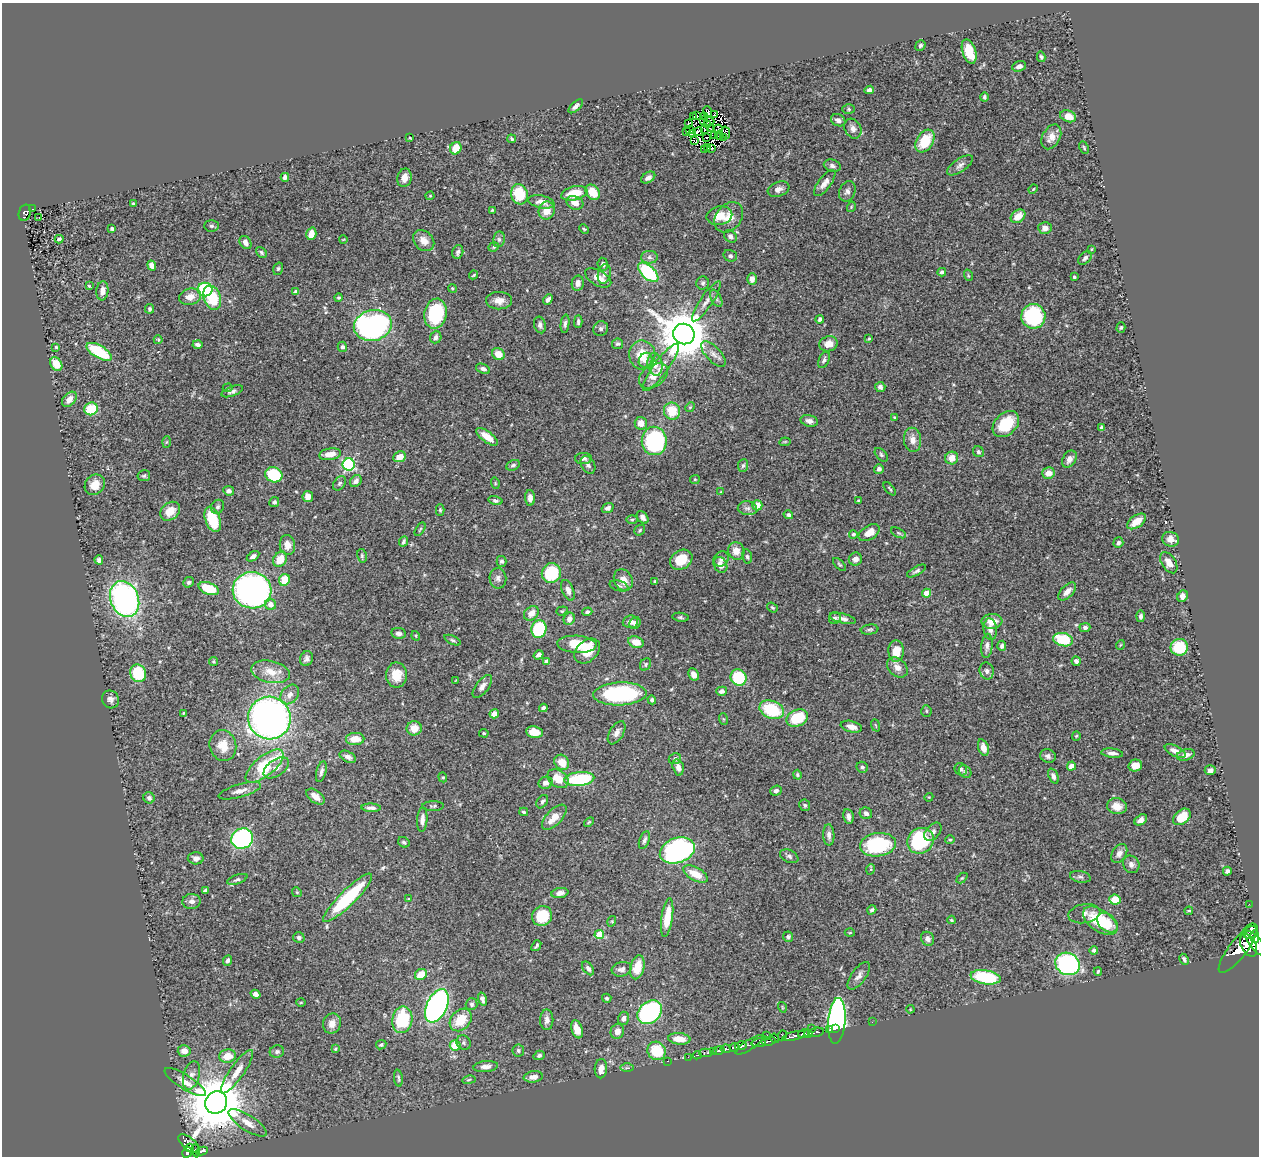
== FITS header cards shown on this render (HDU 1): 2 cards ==
NAXIS1  =                 1257
NAXIS2  =                 1154

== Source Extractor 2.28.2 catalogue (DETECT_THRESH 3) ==
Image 1257 x 1154 px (HDU 1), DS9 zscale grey, 1 PNG px = 1 image px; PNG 1261 x 1158 px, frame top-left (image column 1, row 1154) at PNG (2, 3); each listed source drawn as its Kron ellipse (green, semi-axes under 4 px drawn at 4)
Background 0.438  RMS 0.02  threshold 0.0603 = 3 sigma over >= 5 px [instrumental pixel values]
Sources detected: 470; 4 with non-positive FLUX_AUTO (blend fragments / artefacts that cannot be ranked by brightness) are neither listed nor drawn; the other 466 listed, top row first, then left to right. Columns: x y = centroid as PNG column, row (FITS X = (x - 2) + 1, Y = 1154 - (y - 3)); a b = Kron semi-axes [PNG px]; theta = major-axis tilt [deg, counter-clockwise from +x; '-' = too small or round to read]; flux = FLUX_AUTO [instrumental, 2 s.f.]
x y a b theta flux
920 45 5 4 - 2.8
969 51 12 6 -71 30
1041 57 5 4 - 2.4
1019 66 7 5 19 6
869 90 5 4 - 5.4
984 97 4 4 - 2.5
576 106 9 4 43 5
849 109 6 5 - 2
708 112 5 3 - 0.83
714 115 3 2 - 1.4
697 116 2 2 - 0.48
705 116 4 2 - 0.76
1068 116 8 5 -19 16
694 117 3 2 - 0.48
704 120 2 2 - 1
838 120 7 5 -24 5.7
709 122 5 4 - 0.72
688 123 4 2 - 1.5
707 124 4 2 - 0.98
689 129 2 2 - 0.54
711 129 3 2 - 1.9
719 129 5 2 - 0.54
853 129 10 8 -62 6.9
705 130 4 2 - 1.9
686 132 3 2 - 1.1
698 132 5 3 - 1
726 132 6 4 -77 0.96
692 134 3 2 - 0.95
719 135 4 3 - 1.1
715 136 4 2 - 0.43
707 137 2 2 - 2.3
1051 137 13 8 62 13
410 138 3 2 - 1.3
724 138 3 2 - 2.3
512 139 4 3 - 2.1
695 141 3 2 - 0.73
925 141 12 8 59 46
707 147 4 2 - 0.31
456 148 6 5 - 27
712 148 3 2 - 0.74
1084 148 6 4 -64 1.9
704 149 3 2 - 1.9
960 165 15 6 34 6.4
832 166 9 6 -17 4.5
285 177 4 4 - 5.1
404 178 9 7 78 11
648 178 7 5 32 6
825 183 15 6 52 8.5
778 189 11 7 20 6.7
1033 189 5 4 - 1.5
847 191 10 8 67 5.4
593 192 8 6 -53 29
574 193 13 7 12 34
519 194 10 8 -74 47
430 196 4 4 - 1.4
541 202 13 6 -12 10
575 203 8 6 -21 11
133 204 3 2 - 1.3
851 207 5 3 - 1.2
33 209 3 2 - 3.9
492 210 3 3 - 1.3
547 211 9 8 - 17
25 213 8 6 76 78
719 216 13 9 12 19
1018 216 8 6 38 16
39 217 2 2 - 1
729 217 17 12 50 18
211 226 7 5 -2 3.1
1045 228 7 6 - 8.7
112 229 4 3 - 2.6
584 229 5 3 - 1.5
311 234 6 5 - 14
730 236 7 5 -42 4
59 239 4 4 - 4.1
499 239 8 6 78 3.4
343 240 4 2 - 1
424 241 12 9 -44 13
245 242 7 5 -55 5.4
494 247 5 4 - 1.9
1091 249 4 3 - 1.2
261 252 6 4 -48 2.8
458 252 7 5 73 3.7
730 256 7 5 -17 3.7
649 257 8 6 0 4.7
1085 258 8 5 48 3.5
603 264 6 5 - 3.7
152 266 5 4 - 7.5
278 269 6 5 - 2.3
648 272 12 6 -43 120
942 272 4 4 - 2.9
604 274 10 6 76 5.5
474 275 4 3 - 1.6
968 275 6 3 -72 1.5
1074 277 4 4 - 2.2
598 278 14 7 -29 13
752 279 6 5 - 6.9
578 283 7 6 - 7.2
703 283 6 6 - 2.9
89 286 4 3 - 1.3
452 288 4 3 - 1.3
205 289 7 7 - 79
102 291 9 6 85 8.4
296 292 4 4 - 3.7
190 297 11 8 13 13
338 297 4 4 - 2.2
212 298 12 8 -71 56
716 298 9 5 -63 3.5
548 299 6 4 47 4.4
499 301 13 8 -1 11
706 301 24 6 56 11
150 309 5 4 - 2.6
435 314 15 11 79 94
1033 316 12 12 - 120
820 319 4 4 - 2.9
578 322 6 3 88 3
565 324 9 4 83 3.3
373 325 19 15 13 360
540 325 8 6 -74 4.8
1121 327 5 4 - 1.8
601 329 8 7 - 3.5
684 334 11 10 - 6800
436 337 6 5 - 4.4
869 339 3 3 - 1.7
158 340 4 4 - 1.3
198 344 5 4 - 4
618 344 5 5 - 2.7
829 344 9 7 17 13
56 347 3 3 - 1.4
342 347 5 4 - 3.1
99 352 14 6 -31 70
498 354 7 5 -39 16
713 354 16 7 -47 8.6
642 355 14 13 - 28
646 360 7 6 - 5.9
824 360 9 5 65 3.3
56 364 7 5 -58 18
655 364 11 7 -80 10
661 367 29 7 54 16
483 369 7 4 -23 4.2
653 376 16 10 36 15
880 387 5 5 - 4.5
228 388 5 4 - 1.6
232 391 11 5 20 4.4
69 399 9 6 48 8.9
690 407 5 4 - 1.6
91 409 7 6 - 46
672 411 8 8 - 35
895 417 3 2 - 1.4
809 421 9 5 -13 7.2
641 423 6 6 - 12
1006 424 15 10 43 47
1101 428 4 3 - 3
487 437 13 5 -36 17
912 440 12 8 -85 11
654 441 14 12 -88 180
166 442 6 4 87 1.9
785 442 5 4 - 1.6
978 452 6 5 - 2.7
330 454 11 6 10 15
881 455 8 5 -47 2.9
400 457 6 5 - 15
952 458 6 6 - 15
584 459 8 5 1 4.6
1069 459 9 6 58 8.1
349 465 6 6 - 160
513 465 7 5 27 2.6
588 465 9 6 -61 4.5
743 466 6 5 - 2.7
879 469 5 5 - 4.9
1048 473 6 5 - 13
274 475 9 7 -21 82
144 476 6 5 - 2.4
695 479 5 4 - 1.5
356 481 7 5 50 6.1
339 483 8 5 51 3.1
495 483 6 3 -73 1.3
95 485 11 9 49 16
890 489 8 3 -50 1.7
229 491 5 4 - 5.8
721 492 4 4 - 1.2
308 496 5 5 - 8.6
530 498 7 5 -87 7.7
495 500 7 4 -15 3
859 500 4 3 - 1.6
274 502 5 4 - 3.6
757 505 5 5 - 16
218 507 7 6 - 3.2
608 508 6 4 20 4.6
747 508 9 7 -7 4.9
440 510 6 4 -89 2.1
170 511 11 8 39 18
788 515 5 4 - 3.1
643 517 7 5 -52 6.1
213 519 13 7 -70 56
632 520 5 3 - 1.7
1136 521 10 6 35 19
420 529 7 3 57 1.6
640 530 6 4 37 2.3
869 533 11 7 32 14
899 533 8 4 -27 2.3
853 534 4 4 - 2.2
1171 539 8 7 - 10
403 542 5 3 - 2.8
1118 543 5 5 - 3.3
287 545 10 7 -81 10
736 551 9 8 - 13
253 556 7 4 33 4.1
362 556 7 5 -77 2.3
747 557 7 5 -78 3
280 559 8 6 54 23
721 559 8 7 - 4.8
855 559 7 6 - 6
99 560 5 4 - 3.1
681 560 12 9 33 32
501 561 5 5 - 3.2
1169 563 12 7 -57 10
720 565 8 6 -60 9.7
840 565 8 3 -45 1.9
917 571 10 4 29 3.3
551 573 10 9 - 72
498 578 10 8 -81 5.9
284 580 6 5 - 29
623 580 11 9 -62 12
655 581 4 3 - 1.5
188 582 5 5 - 2.7
619 586 9 5 -16 3
209 589 10 6 -21 40
252 590 19 18 - 500
568 590 11 5 -67 7.4
1067 591 11 6 45 9.7
927 593 4 4 - 18
1182 596 6 5 - 6.4
125 599 18 14 -68 380
271 604 6 5 - 9.1
772 608 6 4 -37 2.2
562 611 6 4 19 1.6
587 612 5 4 - 3
531 613 8 6 43 11
1141 616 6 4 84 3.7
680 617 8 4 -8 2.5
835 618 6 6 - 3.1
842 618 13 5 -13 6.5
569 619 6 5 - 8.2
992 621 10 7 4 15
630 622 8 6 5 6.3
635 623 6 5 - 4.8
1085 627 5 4 - 3.4
539 629 9 7 75 93
990 629 11 6 -82 6.6
870 630 9 5 7 2.8
399 633 7 5 -11 4.9
416 636 5 3 - 1.3
453 640 9 4 -24 2.5
1063 640 10 6 -14 58
636 642 8 5 -19 17
577 644 19 8 -3 40
1120 645 5 3 - 1.1
987 646 12 5 86 5.7
1002 646 5 4 - 3.6
1179 647 9 8 - 48
587 651 14 10 41 25
896 651 10 8 -89 21
539 655 5 4 - 5.4
306 659 7 6 - 4.6
213 661 4 4 - 2
546 661 4 4 - 8.4
1076 661 4 4 - 4
646 664 6 5 - 2.4
897 667 11 8 -43 9.4
987 671 8 7 - 5
271 672 19 11 -13 20
138 673 9 8 - 51
694 674 6 5 - 7.4
396 675 13 10 -89 24
739 678 8 7 - 61
456 680 3 2 - 0.84
482 686 13 6 53 6.9
722 691 5 4 - 4.6
620 694 26 11 3 150
290 695 11 8 49 8.4
110 699 9 8 - 5.9
652 700 4 4 - 2.9
543 708 4 4 - 4.8
772 710 13 8 -22 69
926 711 6 5 - 2.2
183 713 4 2 - 1
494 714 4 4 - 9.6
269 718 21 21 - 660
797 718 11 8 24 54
723 719 6 4 -71 1.4
876 725 6 2 -69 1
851 727 11 5 -14 9.3
414 728 7 7 - 15
534 732 8 5 -10 18
484 733 5 3 - 1.8
617 733 13 7 59 7.7
1076 736 4 4 - 1.5
355 739 9 6 3 19
223 746 15 13 -75 23
983 748 8 5 -71 9.7
1175 751 11 5 -26 9.7
1112 753 11 4 -6 5.6
1186 755 9 5 16 7.2
1048 756 8 6 -23 4.7
348 757 9 5 -27 5.5
675 759 6 5 - 3.4
562 762 8 7 - 18
1135 765 7 6 - 15
265 766 23 10 39 78
1071 766 5 4 - 11
678 767 8 5 -76 7.2
862 767 6 5 - 2.7
276 768 14 8 35 11
961 769 6 6 - 3
1210 770 6 5 - 4.6
321 772 10 5 75 4.3
965 772 7 5 -43 2.6
797 775 5 4 - 1.9
1053 776 8 4 -69 4.8
443 777 5 4 - 1.7
558 779 11 8 -37 24
579 779 15 7 6 91
546 783 7 6 - 6.8
240 791 22 6 16 10
776 791 6 5 - 4.2
315 797 10 6 -39 11
929 797 4 3 - 1.1
149 798 6 5 - 4.3
542 802 7 5 55 3.1
805 805 6 5 - 2.7
433 806 11 5 1 2.7
1117 806 10 8 -11 13
371 808 10 4 -1 5
524 812 4 3 - 1.9
866 813 6 5 - 4.9
554 817 16 7 46 19
848 817 8 5 -81 5.6
1182 817 10 6 41 26
422 820 12 5 86 7.7
1141 820 7 4 36 5.9
589 822 6 3 44 1.5
933 832 10 6 48 5.8
829 835 10 5 -88 6.3
242 838 11 10 - 230
644 840 9 5 69 4.1
950 840 4 4 - 1.6
920 841 14 12 35 130
404 842 6 5 - 2.8
878 845 18 11 7 100
677 850 18 12 18 390
1119 853 10 7 57 7.3
789 856 9 6 -24 4
196 858 8 6 -1 5.9
1131 864 9 8 - 5.8
871 869 5 3 - 1.5
1227 871 4 4 - 4
696 874 13 6 -29 22
1080 877 10 5 -11 3.7
962 878 6 4 43 1.6
237 879 10 4 19 3.5
205 890 4 3 - 2.3
297 892 5 4 - 1.7
560 893 8 5 9 7.6
348 898 33 8 45 110
408 899 3 3 - 0.86
1115 900 6 5 - 23
192 901 9 7 7 6.5
1249 904 2 2 - 4.6
872 910 5 4 - 3
1189 911 4 3 - 1.6
1084 914 16 9 10 8.1
542 916 10 9 - 50
667 917 19 5 82 26
951 920 4 3 - 1.5
612 921 5 3 - 1.3
1100 921 20 10 -35 60
1107 923 11 8 -41 15
1251 931 8 6 45 400
850 933 5 3 - 1.2
599 935 5 4 - 43
1255 936 6 4 -88 570
788 937 5 5 - 2.6
299 938 5 5 - 3.4
928 939 7 6 - 6.6
1256 943 15 6 -52 1600
1248 945 12 7 -62 1300
536 946 6 3 52 2.3
1238 949 29 9 52 1900
1094 950 4 4 - 3.2
1184 959 6 3 -63 2.8
228 960 5 4 - 4
1067 964 12 11 - 230
637 967 12 7 76 25
588 968 8 4 -52 4
622 969 10 7 16 6.3
1098 971 4 3 - 1.8
421 975 6 5 - 25
859 976 16 7 54 7.2
986 977 15 7 -9 87
256 994 5 4 - 7.8
607 998 5 4 - 1.9
482 999 7 4 -73 4.2
301 1003 5 3 - 1.3
472 1004 6 6 - 2.8
437 1006 18 10 65 390
782 1007 5 3 - 1.2
910 1009 4 3 - 1.1
650 1012 14 10 40 240
623 1018 7 5 75 5.4
402 1020 13 10 80 76
461 1020 12 9 48 32
547 1020 10 6 89 6.4
837 1021 23 8 85 440
872 1022 2 2 - 4.2
332 1024 10 9 - 11
812 1028 3 2 - 12
577 1029 9 5 -71 14
835 1029 3 2 - 36
829 1030 3 2 - 14
617 1031 7 6 - 9.2
816 1032 8 3 8 31
809 1033 4 3 - 130
804 1034 6 4 13 400
767 1035 2 2 - 2.7
782 1035 5 4 - 46
794 1036 12 4 15 410
775 1038 5 4 - 110
679 1039 11 5 -6 20
768 1041 7 3 9 170
464 1043 7 6 - 3.7
759 1043 7 4 12 160
381 1045 5 4 - 2.4
455 1045 5 5 - 31
749 1045 16 5 33 170
741 1046 6 4 12 480
734 1047 4 3 - 200
335 1049 4 3 - 1.9
726 1049 5 3 - 230
518 1050 6 6 - 3
718 1050 6 3 12 270
184 1051 6 5 - 11
656 1051 9 9 - 47
277 1052 7 6 - 4.3
713 1052 3 3 - 140
705 1053 6 3 -1 51
539 1055 5 4 - 3.4
697 1055 4 3 - 46
227 1056 8 6 10 20
688 1057 2 2 - 6.7
667 1061 3 2 - 7
486 1067 12 5 5 7.8
627 1068 7 4 0 2.4
601 1069 9 6 86 10
237 1072 26 7 55 17
191 1075 14 8 74 9.3
533 1077 9 5 7 8.7
398 1078 8 3 -82 2.3
469 1080 7 3 10 1.6
185 1082 24 7 -32 13
216 1102 11 10 - 9700
248 1123 22 7 -33 14
189 1144 12 6 -40 270
190 1148 4 3 - 95
196 1151 6 3 -81 38
202 1151 6 3 9 110
187 1152 5 5 - 230
At the frame edge (FLAGS 8, measured only in part): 1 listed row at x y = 1256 943
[4 non-positive-flux detections neither listed nor drawn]